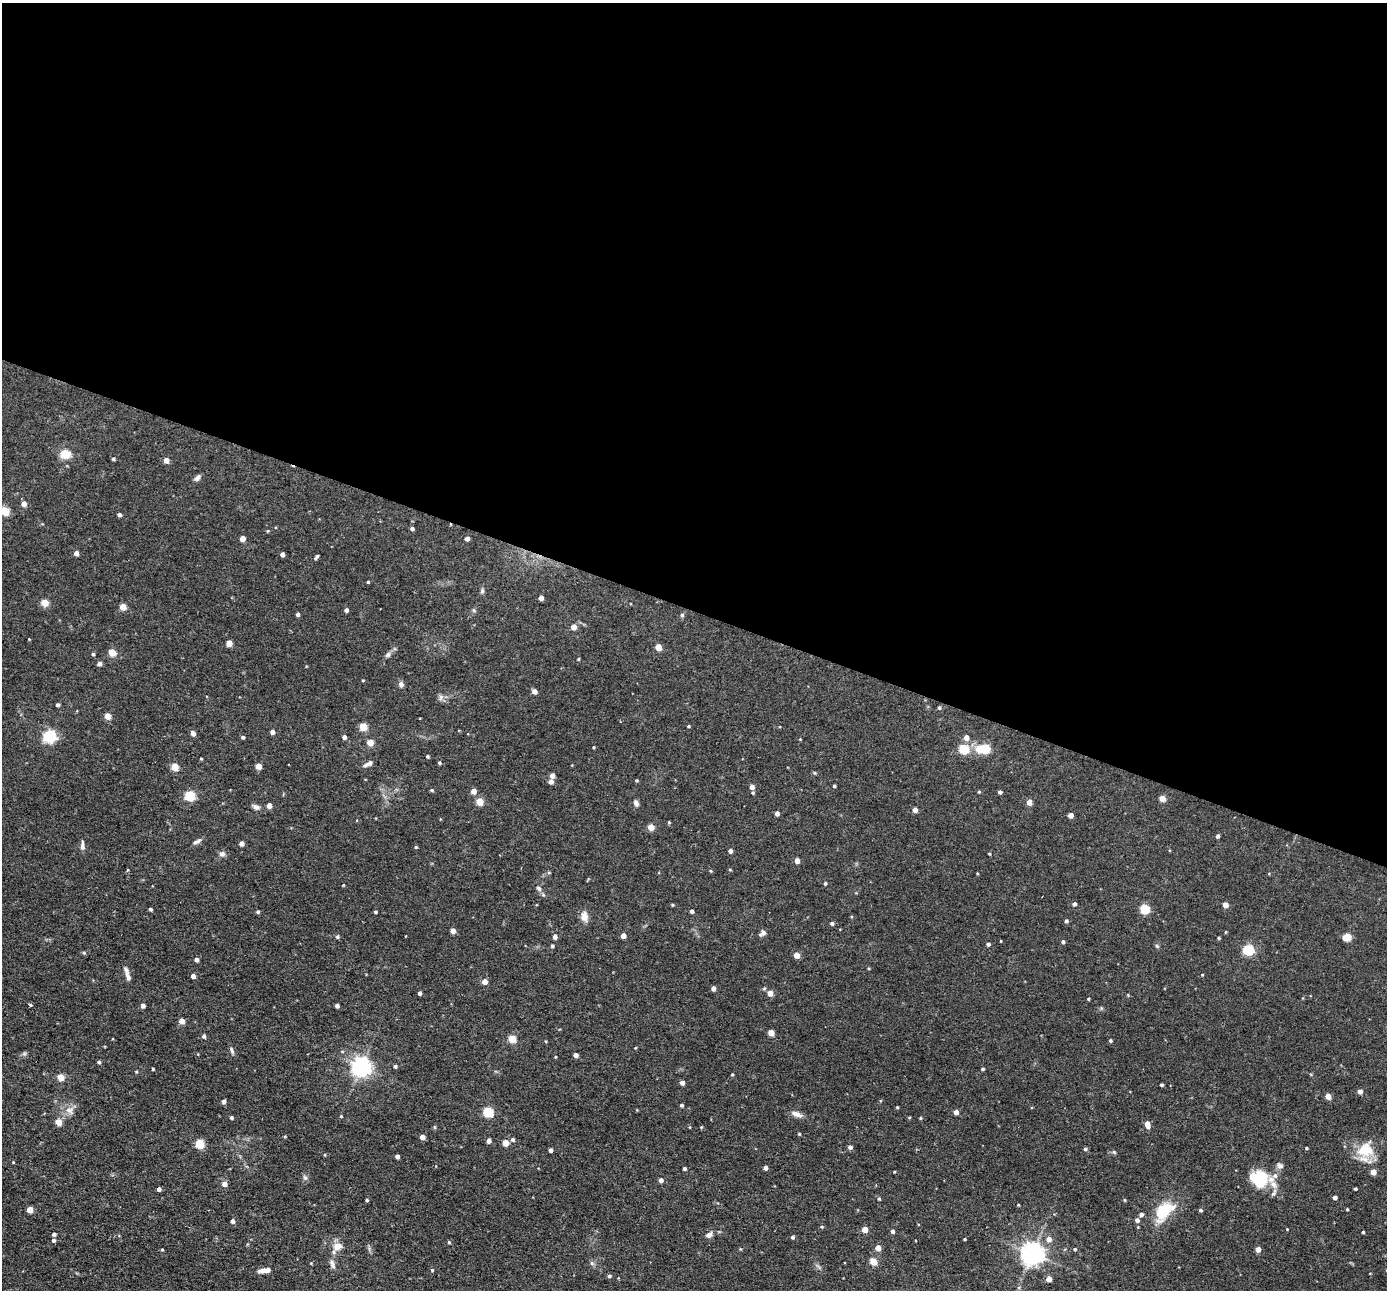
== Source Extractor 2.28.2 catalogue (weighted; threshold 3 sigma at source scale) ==
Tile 3 of 4 x 4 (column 3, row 1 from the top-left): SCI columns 2773-4157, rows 3999-5286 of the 5543 x 5555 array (HDU 1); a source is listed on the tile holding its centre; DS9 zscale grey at full resolution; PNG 1389 x 1292 px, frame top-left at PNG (2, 3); no overlay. Shown black and unused: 47% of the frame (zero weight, under 2 of 3 exposures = <1% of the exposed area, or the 3 px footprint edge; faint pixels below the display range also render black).
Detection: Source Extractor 2.28.2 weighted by HDU 2 'WHT'; one run over the whole footprint, this tile lists its part. Background 0.0581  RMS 0.0075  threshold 0.0338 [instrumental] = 3 sigma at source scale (4.5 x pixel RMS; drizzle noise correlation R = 1.50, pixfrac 1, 0.05/0.05 arcsec/px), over >= 5 px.
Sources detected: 240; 2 inside a brighter object's white glare — not listed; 4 inside a brighter listed object's ellipse — not listed separately; the other 234 listed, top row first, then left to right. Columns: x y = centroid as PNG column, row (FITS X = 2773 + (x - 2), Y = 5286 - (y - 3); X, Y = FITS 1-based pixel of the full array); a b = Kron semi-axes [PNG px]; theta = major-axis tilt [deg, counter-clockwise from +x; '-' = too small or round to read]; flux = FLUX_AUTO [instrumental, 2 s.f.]
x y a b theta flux
65 454 6 6 - 22
113 459 4 4 - 1.2
166 460 4 4 - 5.9
197 478 9 5 50 2.5
24 504 5 4 - 6
5 511 5 5 - 27
119 514 4 4 - 1.9
412 528 4 4 - 1.6
268 531 4 4 - 0.72
242 538 4 4 - 6.7
467 539 4 4 - 3.8
76 553 4 4 - 3.8
282 554 4 4 - 2.7
316 557 7 3 50 1.4
368 582 3 3 - 0.72
482 591 7 5 88 1.5
541 598 4 4 - 4.2
44 603 5 4 - 20
123 607 5 4 - 14
346 610 4 4 - 2.3
474 610 6 4 -60 1.1
298 614 4 3 - 2
682 615 5 5 - 1.4
574 627 4 4 - 7.4
29 639 3 3 - 0.45
229 643 4 4 - 10
658 647 4 4 - 13
112 652 5 4 - 18
93 654 4 3 - 1.2
388 655 8 6 51 1.9
578 659 3 3 - 0.71
99 664 4 4 - 2.8
363 680 4 2 - 0.59
401 684 6 6 - 2.6
534 691 4 4 - 4.4
441 697 9 6 71 2.2
57 705 4 3 - 1.9
939 708 4 4 - 1.2
107 716 4 4 - 12
688 726 4 3 - 0.8
363 727 5 5 - 23
272 732 4 4 - 3.1
193 733 5 4 - 3.5
50 736 6 5 - 120
243 737 4 3 - 1.5
344 737 4 4 - 2.9
966 737 5 5 - 5.2
800 739 3 3 - 0.53
370 742 4 4 - 13
593 747 4 3 - 0.63
985 748 5 5 - 40
964 749 5 5 - 45
427 756 3 3 - 1.1
201 759 3 2 - 0.65
369 763 9 6 41 2.2
439 763 4 3 - 1
258 766 4 4 - 8.9
174 767 5 4 - 21
815 773 5 3 - 0.69
552 776 4 4 - 4.4
636 780 4 4 - 0.75
551 782 5 5 - 3.3
834 786 3 3 - 1.1
752 787 4 4 - 3.6
432 790 4 3 - 0.97
473 791 4 4 - 6.5
979 792 4 4 - 0.73
1000 792 4 3 - 1.8
753 793 4 4 - 0.87
189 795 5 5 - 53
1162 798 5 4 - 9.2
479 801 5 4 - 18
1029 802 4 4 - 6.7
636 803 8 6 -69 2.3
269 805 4 4 - 6.3
256 807 9 6 -24 2.7
915 810 4 4 - 4.2
777 813 4 4 - 3.3
1071 815 4 4 - 5.8
669 822 5 4 - 0.73
651 827 5 4 - 10
1217 836 4 3 - 1.8
197 842 12 5 33 2.4
242 843 4 4 - 3.6
82 845 12 5 -89 2.7
416 847 4 4 - 0.8
730 851 4 4 - 2.6
989 853 4 2 - 0.61
222 854 9 6 8 2.3
797 861 4 4 - 6.3
730 869 5 3 - 0.7
127 870 4 3 - 0.65
710 871 4 4 - 0.73
825 883 5 4 - 1
343 885 3 2 - 0.53
538 888 9 6 -39 2
1074 904 4 4 - 1.7
672 905 5 3 - 0.59
1225 905 4 4 - 6.6
150 909 4 3 - 1.4
1145 909 5 5 - 39
692 911 4 4 - 1.8
258 912 4 4 - 1.3
375 912 3 3 - 0.93
584 916 12 8 -90 5.9
1066 921 4 4 - 1.5
832 923 5 4 - 1.7
453 931 4 4 - 5.2
763 933 7 5 38 2.9
406 936 3 2 - 0.96
623 936 4 4 - 4.9
337 937 5 4 - 1.2
555 937 4 4 - 3.8
1347 937 6 5 - 21
1219 938 4 3 - 0.8
1063 942 4 3 - 1.5
988 944 4 4 - 1.8
552 946 4 4 - 1.2
1157 946 6 4 -18 1.2
1248 949 5 5 - 64
84 953 5 4 - 0.95
796 955 5 4 - 6.7
196 959 4 4 - 2.9
1202 975 4 3 - 0.61
128 976 14 6 -75 3.9
193 976 4 4 - 3.8
484 981 4 4 - 5.8
713 988 4 4 - 3.9
420 993 4 3 - 2
770 993 4 4 - 8.3
1088 999 3 3 - 0.74
30 1005 3 2 - 1.9
143 1006 4 4 - 3.5
337 1006 4 4 - 2.6
1101 1008 6 3 -71 0.87
181 1021 4 4 - 8
771 1033 4 4 - 12
204 1036 5 4 - 1.6
512 1038 5 4 - 19
1110 1040 4 3 - 1.1
545 1041 4 3 - 0.59
635 1048 4 3 - 0.58
232 1050 10 4 -71 1.8
575 1055 4 4 - 4.2
99 1062 4 4 - 1.5
361 1066 7 6 - 400
395 1066 4 3 - 1.3
153 1069 3 3 - 0.99
982 1069 4 3 - 1.1
136 1072 4 4 - 0.71
732 1074 4 3 - 0.64
61 1077 6 5 - 7.9
682 1083 4 4 - 3.9
1161 1085 3 3 - 1.3
1360 1091 6 5 - 2.3
1328 1096 4 4 - 10
223 1101 4 4 - 2.3
681 1105 3 3 - 1.4
897 1107 4 3 - 0.69
69 1110 13 11 -19 5.8
488 1112 5 5 - 46
956 1112 4 4 - 4.5
796 1114 15 7 -20 4.2
341 1116 3 3 - 0.66
231 1118 4 3 - 1.4
920 1118 4 3 - 0.73
59 1122 5 4 - 9.7
1147 1124 6 4 -70 8.5
435 1127 5 3 - 0.82
701 1127 4 4 - 0.67
422 1137 4 4 - 5.2
512 1140 5 5 - 1.6
489 1141 4 4 - 3.4
505 1143 4 4 - 12
200 1144 5 5 - 37
850 1147 5 4 - 2.5
1306 1148 3 3 - 0.81
1085 1149 5 4 - 1.4
550 1150 4 3 - 2.6
1364 1150 22 19 58 18
1114 1152 6 4 -45 0.94
325 1155 4 3 - 0.59
397 1157 4 4 - 2.6
13 1162 4 3 - 0.53
1280 1166 9 7 -15 2.4
765 1168 4 4 - 2.5
685 1169 3 3 - 1.4
894 1172 3 2 - 0.57
1373 1172 4 4 - 8.2
305 1178 7 5 -53 1.7
1262 1178 25 15 -65 22
661 1180 4 4 - 3.3
224 1184 5 4 - 5.5
159 1189 4 4 - 2.6
1355 1189 3 3 - 0.87
1335 1197 4 3 - 2.5
879 1199 4 4 - 0.91
367 1200 3 3 - 1
1125 1200 4 4 - 0.79
1018 1205 3 2 - 0.6
1347 1209 3 3 - 0.68
30 1210 5 4 - 10
1200 1210 5 4 - 1.1
1164 1211 28 17 46 27
1141 1214 4 4 - 2.4
1137 1220 5 5 - 2.6
232 1221 4 4 - 2.5
822 1227 4 3 - 0.75
864 1229 4 4 - 8.7
1287 1229 3 3 - 0.44
892 1231 4 4 - 2.3
1363 1232 3 3 - 0.98
54 1234 4 3 - 1.7
709 1235 8 6 32 3
792 1237 4 4 - 1.5
964 1239 3 2 - 0.78
1049 1239 6 5 - 4.9
53 1240 4 4 - 1.5
449 1242 4 3 - 0.81
337 1246 10 8 32 8.1
878 1248 4 4 - 7.8
740 1249 5 3 - 0.61
1075 1249 4 4 - 0.98
1258 1249 4 4 - 6.2
162 1250 3 3 - 0.81
1032 1253 7 7 - 590
873 1262 5 4 - 16
592 1263 6 6 - 1.5
332 1264 14 6 -76 3.2
432 1270 4 4 - 0.84
263 1271 10 6 7 4
609 1276 5 4 - 1.5
1049 1279 4 4 - 7.7
1019 1287 6 3 19 0.9
Isophote crosses this tile's border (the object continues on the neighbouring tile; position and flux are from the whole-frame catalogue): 1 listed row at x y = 5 511